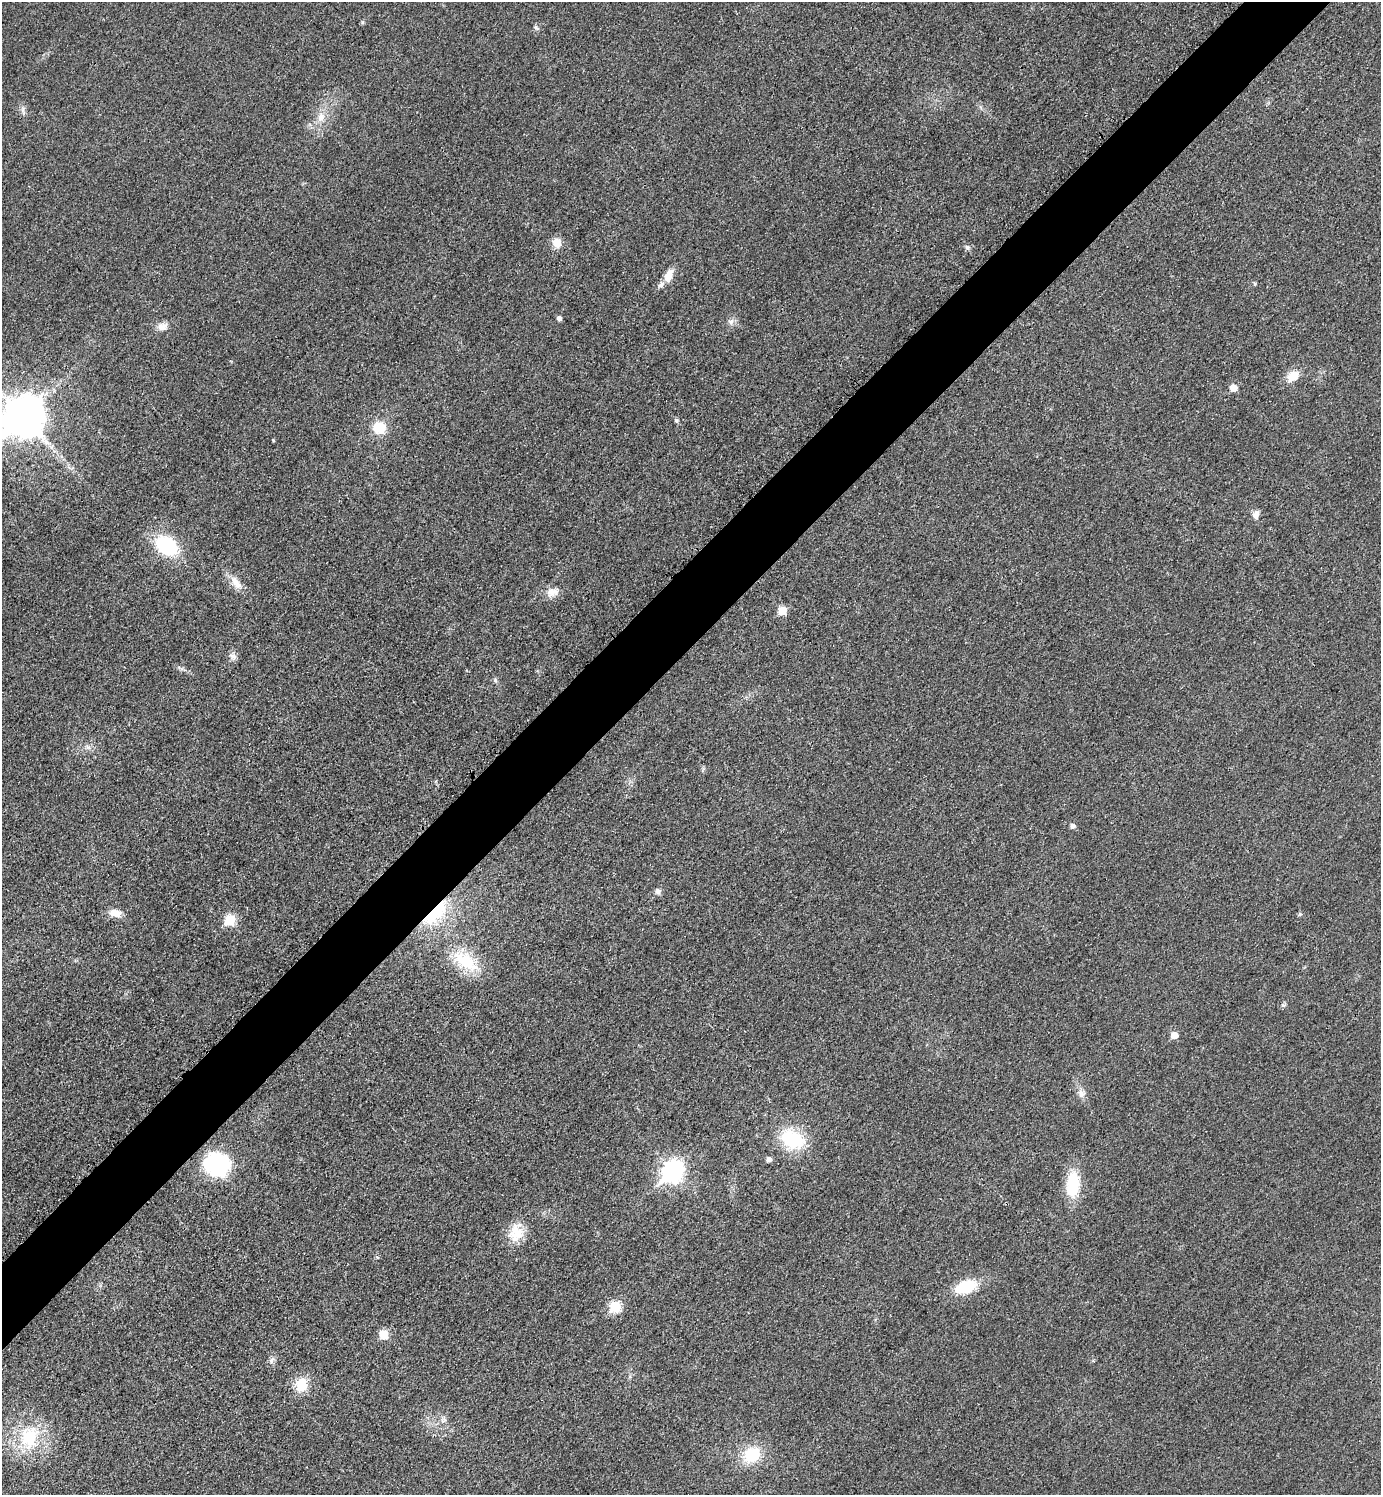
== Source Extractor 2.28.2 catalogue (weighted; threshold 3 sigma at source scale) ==
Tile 10 of 4 x 4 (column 2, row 3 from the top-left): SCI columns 1693-3071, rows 1502-2994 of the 5995 x 5997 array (HDU 1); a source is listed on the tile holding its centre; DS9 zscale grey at full resolution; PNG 1383 x 1497 px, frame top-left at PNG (2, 2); no overlay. Shown black and unused: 5% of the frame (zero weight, under 3 of 4 exposures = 1% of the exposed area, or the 3 px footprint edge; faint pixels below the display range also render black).
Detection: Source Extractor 2.28.2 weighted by HDU 2 'WHT'; one run over the whole footprint, this tile lists its part. Background 0.0342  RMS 0.006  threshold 0.0268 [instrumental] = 3 sigma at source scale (4.5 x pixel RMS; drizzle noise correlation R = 1.50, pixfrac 1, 0.05/0.05 arcsec/px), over >= 5 px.
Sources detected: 48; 1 inside a brighter listed object's ellipse — not listed separately; the other 47 listed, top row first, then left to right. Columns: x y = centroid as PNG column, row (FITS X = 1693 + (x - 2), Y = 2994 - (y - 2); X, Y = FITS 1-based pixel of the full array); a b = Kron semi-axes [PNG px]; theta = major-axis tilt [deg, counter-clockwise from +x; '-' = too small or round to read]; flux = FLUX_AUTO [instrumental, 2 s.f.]
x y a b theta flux
536 27 7 5 -53 1.2
23 109 11 3 80 1.4
321 117 15 10 66 6.4
557 243 13 12 - 6.2
967 247 8 6 -32 1.5
668 276 16 8 68 7.3
1255 284 5 4 - 0.77
559 318 5 5 - 2.3
731 321 9 7 47 2.5
163 326 14 10 10 4.6
1292 376 14 10 37 9
1233 388 6 5 - 7.2
23 417 15 12 45 2000
676 420 5 5 - 1.3
379 427 13 11 -10 15
273 440 4 3 - 0.53
1256 514 12 8 64 3.2
166 546 21 15 -33 46
236 583 23 9 -55 6.8
552 592 18 12 -2 5.9
782 611 6 6 - 13
233 656 11 8 -54 2.7
495 680 6 4 -49 1
88 747 7 4 18 1.5
1073 826 5 5 - 2.3
658 891 9 8 - 2.1
115 913 14 8 -8 6.8
435 913 38 15 46 36
1300 914 5 4 - 0.82
230 920 6 6 - 29
465 961 38 18 -35 26
1283 1005 6 4 -18 0.96
1174 1035 6 5 - 7.7
1082 1094 12 10 77 3.7
792 1139 27 19 -28 35
769 1160 5 5 - 2.8
217 1164 27 24 -12 53
673 1172 10 8 47 270
1073 1184 24 12 87 29
516 1233 26 18 78 14
966 1287 21 12 18 25
615 1307 6 6 - 39
384 1334 6 6 - 17
271 1360 10 6 70 2.2
302 1385 13 12 - 15
29 1437 35 26 78 34
751 1455 18 14 29 24
Overlapping masked pixels (flux is a lower limit): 1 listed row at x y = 435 913
Isophote crosses this tile's border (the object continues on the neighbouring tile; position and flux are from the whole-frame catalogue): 1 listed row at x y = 23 417
Unlisted compact peaks at least as high as the median listed source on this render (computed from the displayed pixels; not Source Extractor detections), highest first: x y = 362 22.